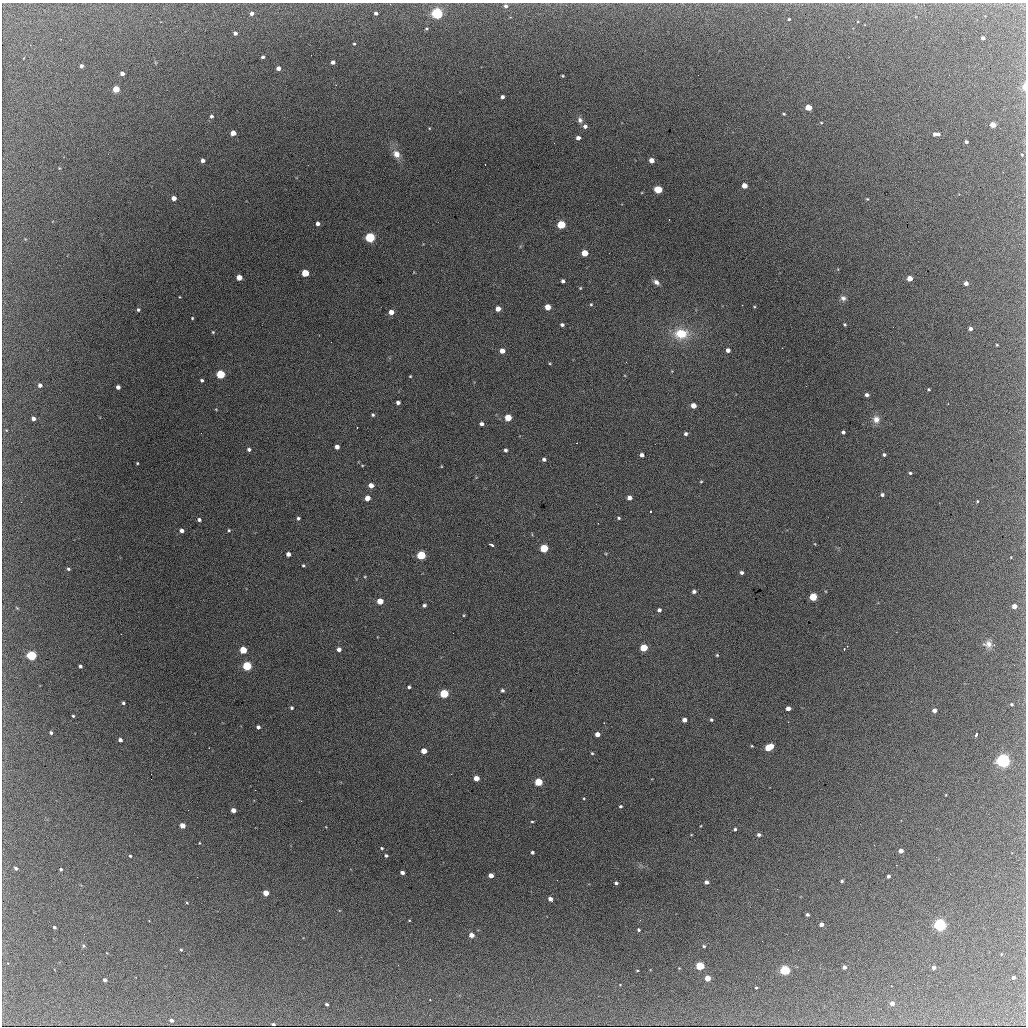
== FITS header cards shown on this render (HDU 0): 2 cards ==
NAXIS1  =                 1024 / length of data axis 1
NAXIS2  =                 1024 / length of data axis 2

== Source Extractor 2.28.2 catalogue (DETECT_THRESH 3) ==
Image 1024 x 1024 px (HDU 0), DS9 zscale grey, 1 PNG px = 1 image px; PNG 1028 x 1028 px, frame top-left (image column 1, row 1024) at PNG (2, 3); no overlay
Background 1510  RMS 28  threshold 84.7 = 3 sigma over >= 5 px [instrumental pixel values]
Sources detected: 225; all 225 listed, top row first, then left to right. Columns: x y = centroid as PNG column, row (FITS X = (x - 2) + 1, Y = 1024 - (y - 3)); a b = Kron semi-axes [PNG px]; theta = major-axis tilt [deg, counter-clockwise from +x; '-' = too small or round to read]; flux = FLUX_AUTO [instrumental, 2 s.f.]
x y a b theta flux
506 6 5 5 - 4900
252 13 4 4 - 7600
376 13 4 3 - 4900
437 13 5 5 - 360000
789 19 3 3 - 2200
926 19 2 2 - 2000
426 29 4 4 - 2100
235 33 4 3 - 6000
983 38 4 3 - 5400
354 44 3 3 - 1800
311 55 2 2 - 3200
263 57 3 3 - 4600
333 62 4 4 - 7700
81 66 3 3 - 5300
278 68 4 4 - 11000
122 73 4 3 - 8700
562 76 3 2 - 1800
1024 87 8 4 88 10000
116 89 4 4 - 50000
502 97 4 3 - 5700
808 107 4 4 - 39000
784 114 3 3 - 1900
211 116 5 5 - 4700
580 120 7 6 - 6600
821 123 4 2 - 1400
993 125 4 4 - 30000
585 126 5 4 - 6600
429 128 4 3 - 1400
233 133 4 4 - 21000
934 134 4 3 - 6400
938 134 4 3 - 5300
578 138 4 4 - 8400
966 142 3 3 - 4300
554 143 2 2 - 4900
396 154 10 8 -52 15000
1022 155 4 4 - 1800
203 160 4 4 - 7200
651 160 4 4 - 16000
59 168 3 3 - 1500
744 186 4 4 - 22000
658 189 5 4 - 73000
1024 194 3 2 - 2300
174 198 4 4 - 13000
867 199 4 3 - 1800
318 224 4 4 - 6900
561 225 5 4 - 100000
370 237 5 5 - 200000
585 253 4 4 - 38000
305 273 5 4 - 62000
239 277 4 4 - 22000
910 278 4 4 - 24000
563 281 4 4 - 4800
656 282 8 5 -41 7800
966 283 4 4 - 10000
580 288 4 4 - 1800
179 297 3 2 - 1200
843 298 7 7 - 6000
591 304 4 4 - 2000
742 305 2 2 - 780
548 307 4 4 - 23000
498 309 4 4 - 15000
138 310 4 4 - 3200
391 312 4 4 - 16000
192 318 3 3 - 1700
845 324 3 3 - 2300
562 325 4 4 - 4100
970 329 4 3 - 6900
213 332 3 3 - 1800
681 334 17 13 3 50000
997 345 3 2 - 1500
782 348 2 2 - 930
728 350 4 4 - 8300
502 351 4 4 - 15000
626 362 2 2 - 1500
550 363 4 2 - 1400
220 374 5 5 - 120000
410 376 3 3 - 1600
202 380 3 3 - 3100
40 385 4 4 - 7700
806 386 2 2 - 2400
118 387 4 4 - 8300
929 389 3 3 - 2600
867 395 4 3 - 6100
398 402 4 3 - 5400
693 406 4 4 - 17000
373 415 3 3 - 2500
508 417 5 4 - 44000
33 419 4 4 - 7800
876 419 10 9 - 13000
481 424 4 4 - 5400
357 428 2 2 - 1100
843 432 4 3 - 4400
201 433 2 2 - 940
686 434 4 4 - 4000
337 447 4 4 - 9400
249 449 4 4 - 4500
505 450 3 3 - 3800
642 455 4 4 - 6100
884 455 3 3 - 3100
544 459 4 3 - 4100
137 463 3 2 - 1600
362 465 5 3 - 1400
910 473 4 3 - 2400
701 481 4 3 - 1600
371 485 5 4 - 14000
882 495 4 3 - 4300
367 498 4 4 - 19000
629 498 4 4 - 12000
977 501 3 3 - 1700
21 502 2 2 - 4400
651 511 3 2 - 2600
298 518 4 4 - 3600
619 518 4 3 - 2500
199 520 4 4 - 4300
182 530 4 4 - 7500
229 530 4 4 - 2100
815 544 4 3 - 1300
491 545 7 3 -29 6200
544 548 5 5 - 85000
288 554 4 4 - 8000
421 555 5 5 - 120000
1011 557 3 2 - 1200
303 565 3 3 - 2200
68 569 4 4 - 2900
742 573 3 3 - 4200
365 576 4 3 - 1400
694 591 4 4 - 4800
813 597 5 4 - 81000
380 601 5 4 - 29000
424 605 4 3 - 4000
1014 606 4 4 - 15000
17 608 5 4 - 1700
659 610 4 4 - 4700
464 615 4 3 - 1600
988 644 11 9 6 11000
644 647 5 4 - 65000
339 649 4 4 - 7500
844 649 3 2 - 3000
243 650 5 4 - 60000
32 655 5 4 - 180000
717 655 4 3 - 1700
80 666 4 3 - 3900
247 666 5 5 - 150000
409 687 3 3 - 3200
502 690 4 4 - 3500
444 694 5 5 - 130000
123 703 4 4 - 3000
1012 704 4 4 - 2500
292 708 4 4 - 3000
788 708 4 4 - 9600
934 711 4 4 - 10000
73 716 3 3 - 2400
684 720 4 4 - 10000
711 720 4 4 - 2800
258 727 4 4 - 5000
51 733 3 3 - 3800
597 734 4 4 - 13000
976 734 4 3 - 6800
120 740 4 3 - 6600
752 746 3 2 - 1500
769 747 7 4 29 62000
424 751 4 4 - 22000
592 753 4 3 - 2000
1003 761 5 5 - 640000
451 774 3 2 - 2100
476 778 4 4 - 20000
151 779 2 2 - 720
538 782 5 4 - 79000
255 790 2 2 - 24000
301 801 3 2 - 4000
620 806 4 3 - 2800
188 810 2 2 - 3500
233 810 4 4 - 13000
532 822 4 2 - 1900
182 825 4 4 - 19000
735 829 4 3 - 3400
759 835 4 4 - 4600
199 843 3 2 - 1200
382 848 3 3 - 2100
901 851 4 4 - 10000
532 852 3 3 - 3800
130 856 3 3 - 2300
386 856 3 3 - 3300
16 868 4 3 - 4600
61 869 3 3 - 2800
402 873 4 3 - 7100
491 875 4 4 - 12000
888 876 3 3 - 5100
197 877 2 2 - 2800
842 881 3 3 - 2800
706 882 4 4 - 7600
616 883 4 3 - 3900
777 889 3 2 - 2600
266 893 4 4 - 27000
550 899 5 4 - 8700
187 903 4 3 - 1500
807 915 3 3 - 3600
640 920 3 2 - 1500
821 924 4 3 - 10000
940 925 5 5 - 450000
54 927 3 3 - 3300
639 930 4 4 - 2700
84 934 2 2 - 810
471 935 4 4 - 15000
83 946 5 4 - 2500
704 946 4 4 - 2600
181 950 3 2 - 2000
798 950 2 2 - 2200
1001 954 4 2 - 1300
7 963 3 3 - 1700
700 966 5 4 - 110000
844 967 4 4 - 7500
934 967 4 4 - 9200
637 970 3 2 - 1500
785 970 5 4 - 220000
1013 977 3 3 - 5700
707 978 4 4 - 30000
105 980 4 3 - 6000
914 984 2 2 - 990
756 988 3 2 - 1800
430 1000 3 2 - 5900
892 1003 4 4 - 13000
327 1004 3 3 - 3600
171 1020 4 3 - 6500
273 1024 4 2 - 3300
At the frame edge (FLAGS 8, measured only in part): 2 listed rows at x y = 1024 87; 1024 194